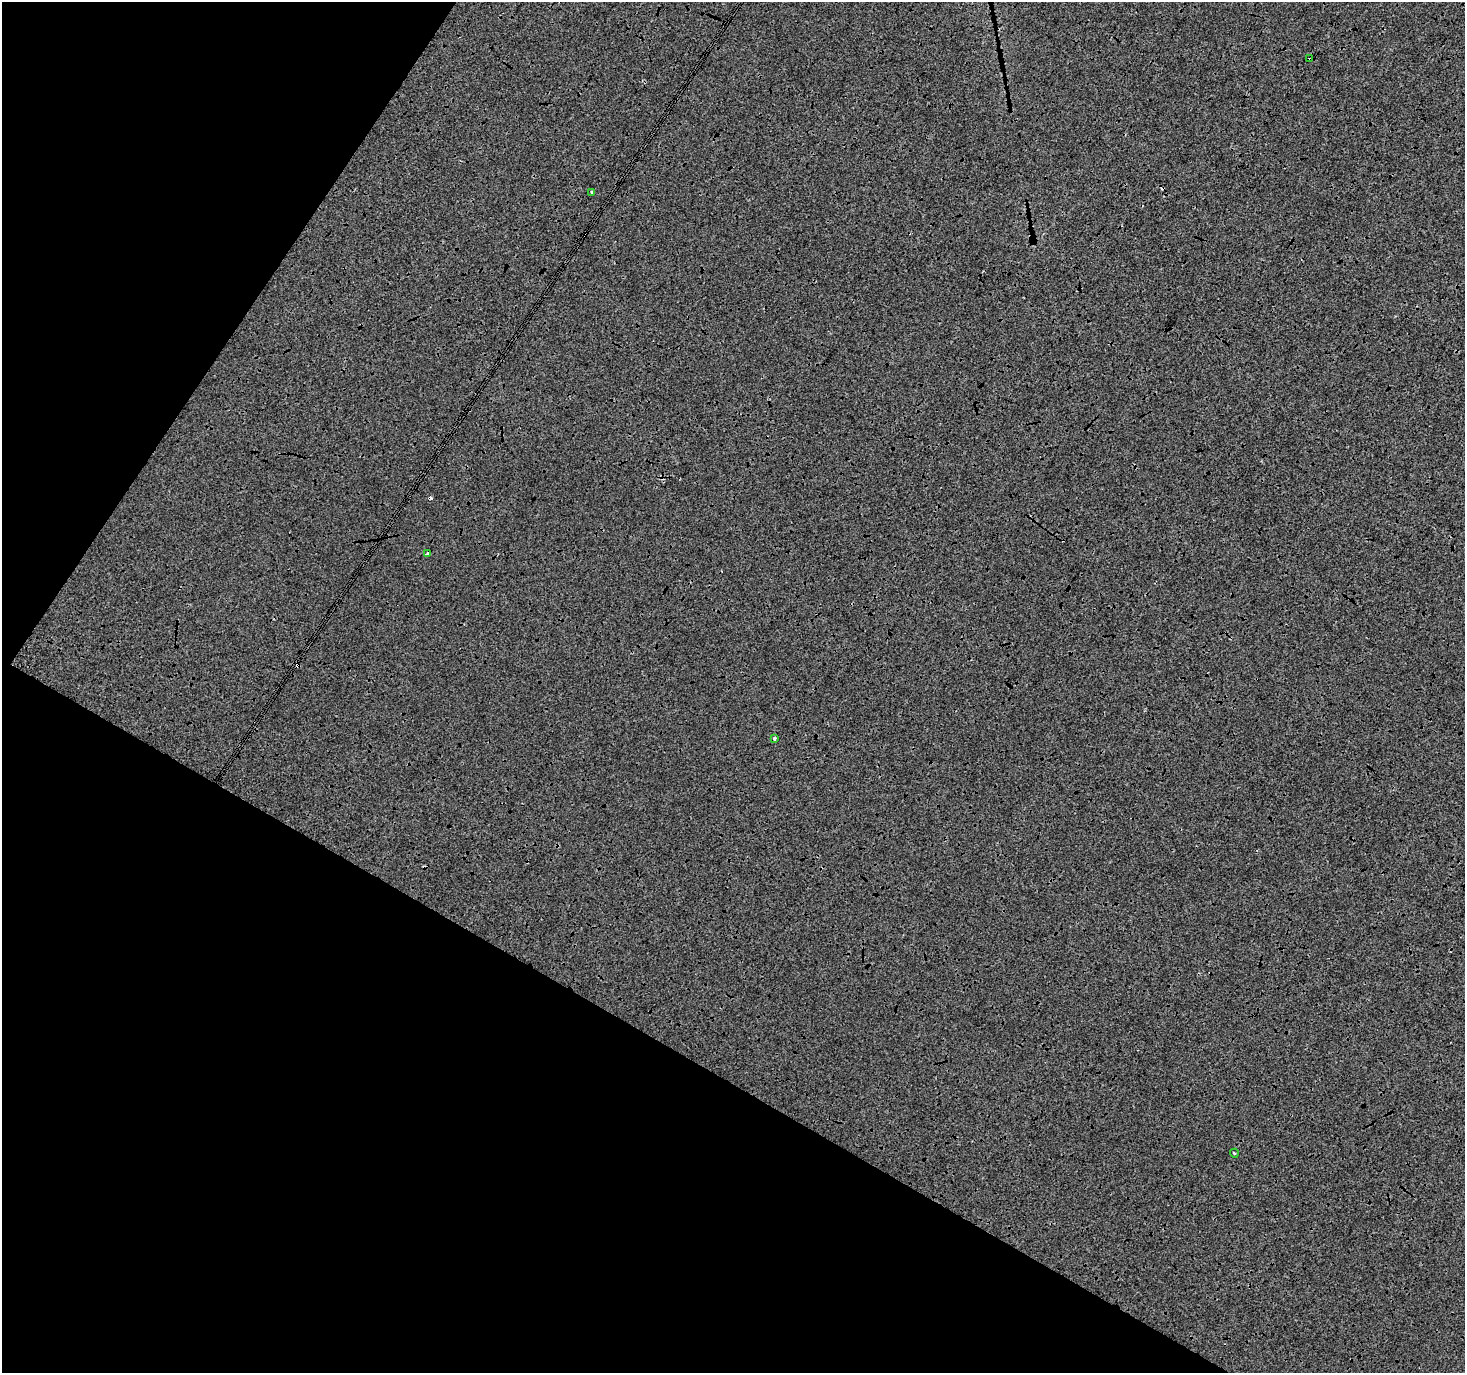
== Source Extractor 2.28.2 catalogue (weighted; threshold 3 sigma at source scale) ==
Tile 9 of 4 x 4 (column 1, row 3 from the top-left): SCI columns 2-1464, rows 1566-2936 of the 5863 x 5938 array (HDU 1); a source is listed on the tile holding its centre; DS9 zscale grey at full resolution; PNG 1467 x 1375 px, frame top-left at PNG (2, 2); each listed source drawn as its Kron ellipse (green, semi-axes under 4 px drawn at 4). Shown black and unused: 30% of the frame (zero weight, under 3 of 4 exposures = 2% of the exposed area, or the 3 px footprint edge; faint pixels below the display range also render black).
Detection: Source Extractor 2.28.2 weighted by HDU 2 'WHT'; one run over the whole footprint, this tile lists its part. Background -7.66e-04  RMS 0.0064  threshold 0.0289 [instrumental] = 3 sigma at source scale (4.5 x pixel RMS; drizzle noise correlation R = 1.50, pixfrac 1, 0.0396/0.0396 arcsec/px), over >= 5 px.
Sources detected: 8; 3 cosmic-ray / hot-pixel residue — neither listed nor drawn; the other 5 listed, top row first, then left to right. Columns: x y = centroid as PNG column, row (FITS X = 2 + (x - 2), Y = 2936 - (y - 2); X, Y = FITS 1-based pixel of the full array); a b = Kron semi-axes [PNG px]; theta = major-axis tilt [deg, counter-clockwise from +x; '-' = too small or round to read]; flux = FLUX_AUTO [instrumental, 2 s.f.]
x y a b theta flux
1310 59 3 3 - 1.3
592 192 3 2 - 0.83
427 554 4 3 - 5
775 739 3 3 - 1.5
1234 1153 4 3 - 0.56
Overlapping masked pixels (flux is a lower limit): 2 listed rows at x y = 1310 59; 427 554